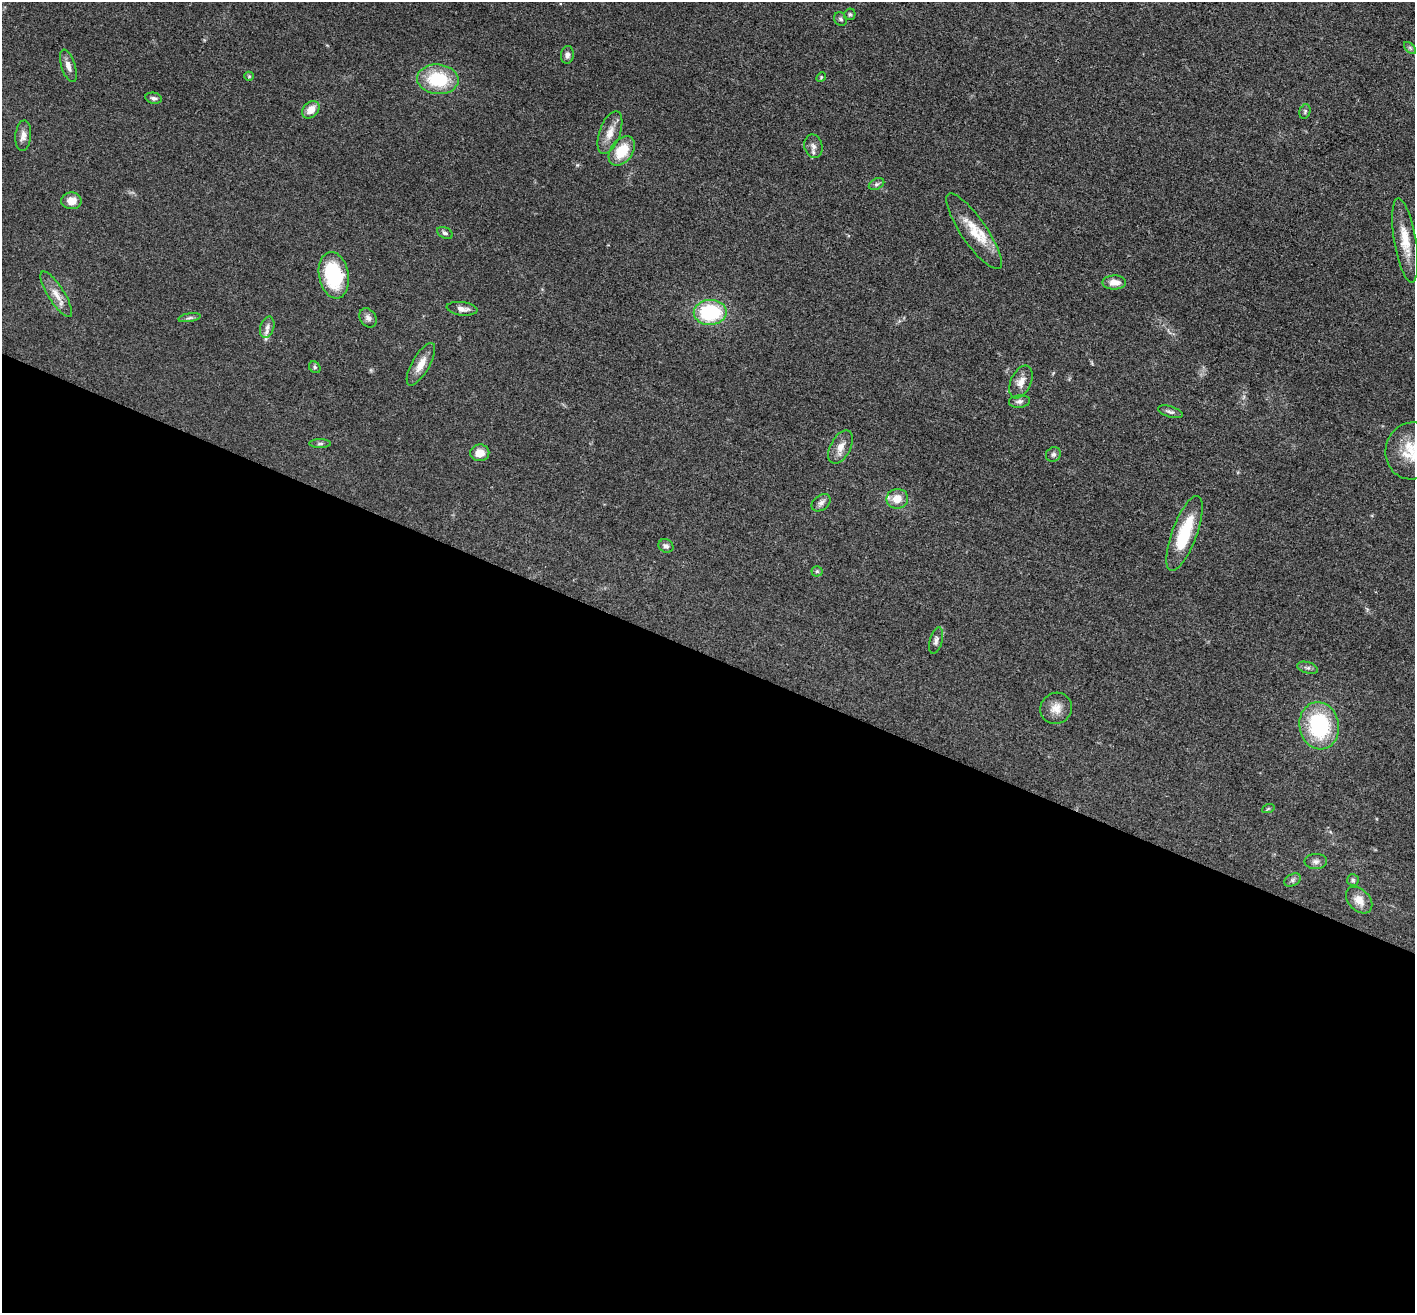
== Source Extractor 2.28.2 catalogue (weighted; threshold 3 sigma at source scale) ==
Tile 14 of 4 x 4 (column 2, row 4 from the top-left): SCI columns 1414-2826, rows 279-1589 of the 5653 x 5665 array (HDU 1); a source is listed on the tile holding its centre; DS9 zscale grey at full resolution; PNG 1417 x 1315 px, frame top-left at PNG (2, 2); each listed source drawn as its Kron ellipse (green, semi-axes under 4 px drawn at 4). Shown black and unused: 50% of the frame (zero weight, under 3 of 4 exposures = <1% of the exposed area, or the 3 px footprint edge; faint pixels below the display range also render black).
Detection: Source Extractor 2.28.2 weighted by HDU 2 'WHT'; one run over the whole footprint, this tile lists its part. Background 0.0503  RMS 0.0048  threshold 0.0214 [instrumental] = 3 sigma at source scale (4.5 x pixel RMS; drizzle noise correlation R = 1.50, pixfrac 1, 0.05/0.05 arcsec/px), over >= 5 px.
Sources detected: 54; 2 inside a brighter listed object's ellipse — not listed separately; the other 52 listed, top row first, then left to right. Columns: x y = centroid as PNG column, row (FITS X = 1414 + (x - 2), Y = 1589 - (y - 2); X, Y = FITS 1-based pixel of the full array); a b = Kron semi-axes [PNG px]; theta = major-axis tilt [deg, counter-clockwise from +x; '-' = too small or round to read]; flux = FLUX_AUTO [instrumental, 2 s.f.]
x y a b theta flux
850 14 6 5 - 0.87
840 19 7 6 - 1
1410 48 7 4 -45 0.82
567 55 9 6 83 1.8
68 66 17 7 -72 3.1
249 76 5 4 - 0.53
821 77 5 4 - 0.52
438 79 21 15 -5 24
154 98 8 5 -11 1.3
311 110 10 7 45 4.9
1305 111 7 5 75 0.85
610 133 22 10 70 6.1
23 136 15 8 84 2.9
813 146 12 9 -77 2.4
622 151 16 11 54 13
876 184 8 5 27 1.1
71 201 10 8 -1 4.9
974 231 45 13 -55 14
445 233 8 5 -25 1.2
1405 240 42 11 -80 11
334 275 23 15 -80 34
1114 282 12 7 1 4.3
56 294 26 8 -58 5.4
462 309 15 6 -7 2.8
710 312 16 12 1 34
189 318 11 4 9 1.2
368 318 10 8 -56 2
267 327 11 7 72 2.2
421 364 24 8 60 5.7
315 367 6 5 - 0.91
1021 382 17 10 65 4.1
1019 401 10 6 5 1.7
1170 412 13 5 -17 1.5
320 443 11 4 1 1.1
841 447 18 10 61 4.6
1412 451 28 26 81 16
480 453 9 8 - 5.5
1053 454 8 7 - 1.5
897 499 11 10 - 6.1
821 503 10 7 37 2
1184 533 40 12 70 22
666 546 8 6 -26 1.6
817 571 5 5 - 0.71
936 641 14 6 76 2
1308 668 10 5 -16 1.5
1056 708 16 15 - 5.4
1319 726 24 19 -79 42
1268 809 6 4 19 0.56
1316 861 11 7 2 1.9
1292 880 9 5 27 1.2
1353 880 6 6 - 0.95
1359 900 15 10 -46 5.2
Isophote crosses this tile's border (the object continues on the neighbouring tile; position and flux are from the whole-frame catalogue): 1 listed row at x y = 1412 451